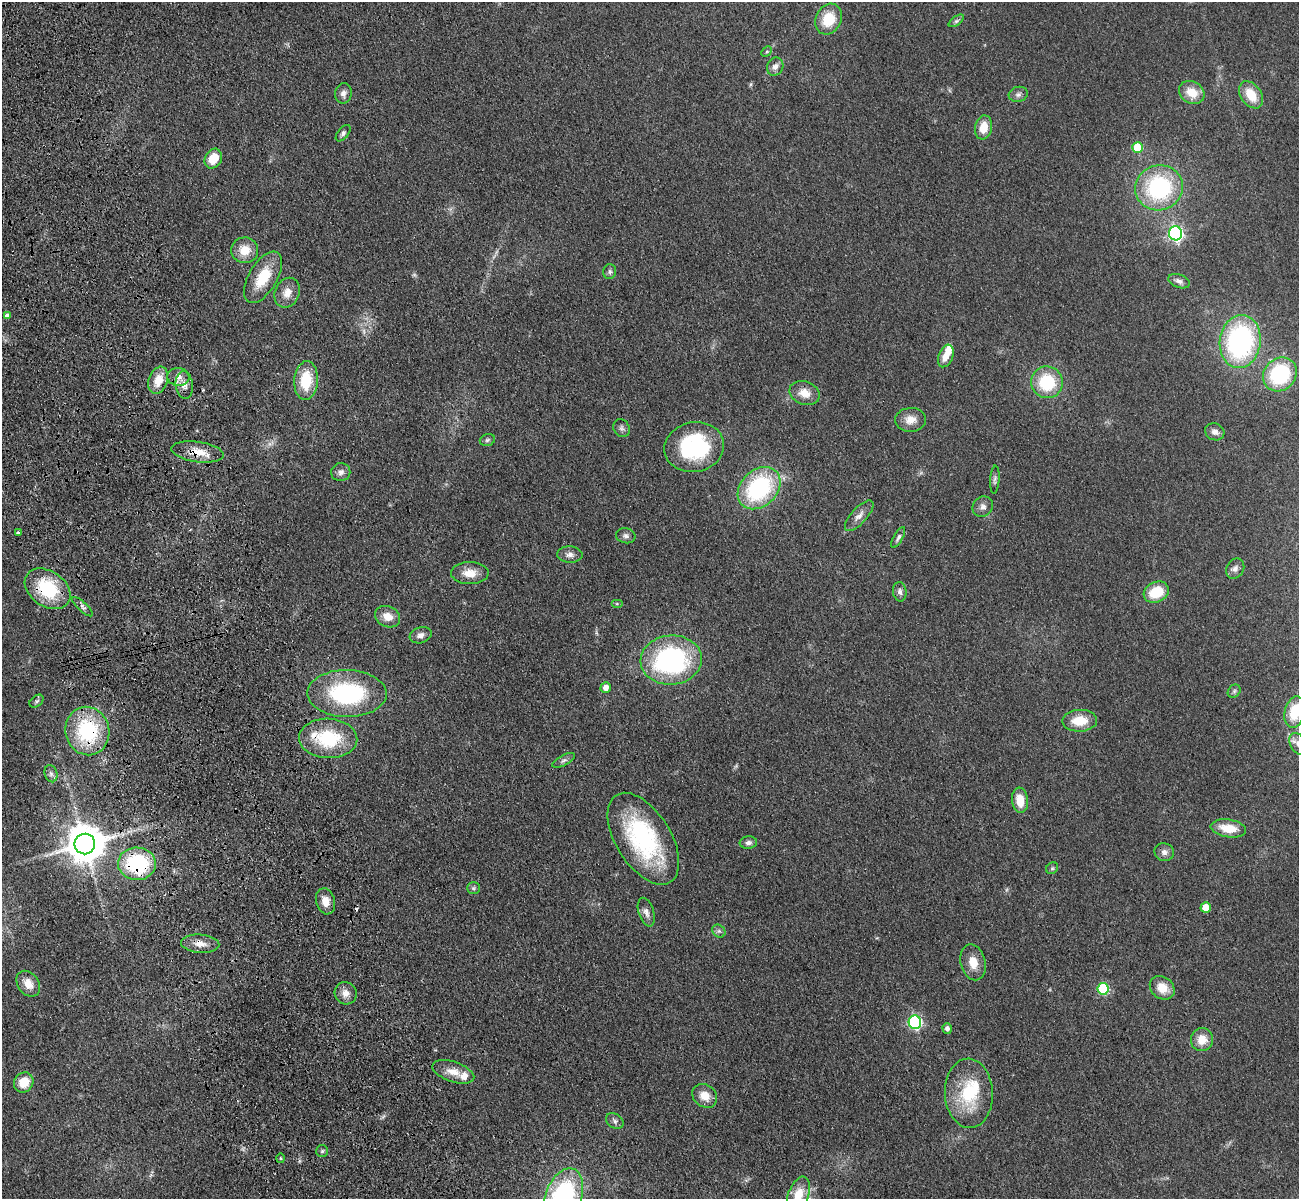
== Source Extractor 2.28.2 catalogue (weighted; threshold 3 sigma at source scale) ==
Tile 11 of 4 x 4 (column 3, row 3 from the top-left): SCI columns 2709-4005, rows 1505-2701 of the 5417 x 5283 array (HDU 1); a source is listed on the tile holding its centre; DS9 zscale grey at full resolution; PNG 1301 x 1201 px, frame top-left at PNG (2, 2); each listed source drawn as its Kron ellipse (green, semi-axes under 4 px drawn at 4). Shown black and unused: <1% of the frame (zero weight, under 3 of 4 exposures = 6% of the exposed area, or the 3 px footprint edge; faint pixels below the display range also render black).
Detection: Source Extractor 2.28.2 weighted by HDU 2 'WHT'; one run over the whole footprint, this tile lists its part. Background 0.0437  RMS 0.0057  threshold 0.0256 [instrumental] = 3 sigma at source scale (4.5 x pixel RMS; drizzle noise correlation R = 1.50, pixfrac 1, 0.05/0.05 arcsec/px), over >= 5 px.
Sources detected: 101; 1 cosmic-ray / hot-pixel residue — neither listed nor drawn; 4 inside a brighter listed object's ellipse — not listed separately; the other 96 listed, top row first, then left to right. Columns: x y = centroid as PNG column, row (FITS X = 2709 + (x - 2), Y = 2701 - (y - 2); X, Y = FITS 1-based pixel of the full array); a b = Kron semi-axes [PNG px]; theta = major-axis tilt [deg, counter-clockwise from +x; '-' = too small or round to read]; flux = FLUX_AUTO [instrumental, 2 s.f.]
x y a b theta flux
829 19 16 12 64 15
956 21 9 4 36 1.2
767 52 6 4 45 0.76
775 67 9 8 - 2.9
1192 92 13 11 -32 10
343 93 10 8 79 2.8
1018 94 9 7 16 2.2
1251 95 15 10 -54 12
984 127 12 8 80 8.9
343 133 10 5 51 1.7
1137 148 5 5 - 19
213 159 10 8 63 10
1159 188 24 22 20 62
1175 233 7 6 - 130
245 250 13 13 - 9.9
610 272 7 6 - 1.4
263 277 29 14 59 18
1179 281 11 6 -20 2.4
287 293 15 12 67 6.3
7 316 4 4 - 2.1
1240 341 26 20 82 100
946 356 12 7 69 6.5
1280 374 18 16 47 49
178 377 11 9 -7 4.2
158 380 14 9 71 9
306 380 19 12 86 20
1047 382 16 15 - 28
184 385 14 8 -84 4
804 393 15 11 -21 7.5
911 420 15 12 3 6.2
622 428 9 8 - 1.9
1215 432 10 8 -26 3
487 440 8 5 17 1.3
694 447 30 25 11 58
198 452 26 10 -8 10
341 472 10 9 - 2.7
995 480 14 4 86 1.6
759 488 24 18 44 67
983 507 11 9 49 2.9
859 516 19 8 48 4.2
18 532 3 3 - 2.2
626 536 10 7 -13 2.2
898 537 12 4 61 1.7
570 554 12 8 -1 3
1235 569 10 8 58 2.8
470 573 19 11 -1 7.6
48 589 25 17 -35 34
900 592 10 7 -82 2.1
1156 592 13 10 27 18
617 604 6 4 0 0.71
82 607 13 4 -43 1.8
388 617 13 10 -24 6.6
421 635 11 7 19 2.7
671 660 30 24 4 95
606 688 5 5 - 3.9
1234 691 7 5 48 1.4
347 693 40 23 -1 65
36 701 8 5 41 1.3
1295 712 16 10 77 18
1080 721 17 11 2 12
87 731 24 22 -75 49
328 738 29 20 -2 35
1298 744 12 8 -62 2.8
563 760 12 5 29 1.8
51 774 9 6 -75 1.8
1020 800 12 8 -83 9.6
1228 828 18 9 -8 11
643 839 51 27 -58 74
748 843 8 6 7 2.1
85 844 10 10 - 1700
1164 852 10 9 - 2.8
137 864 19 16 -2 51
1052 868 6 5 - 0.9
473 888 6 5 - 1.1
325 901 13 9 -75 6.3
1206 907 5 5 - 9.2
646 912 15 7 -72 3.3
719 931 7 6 - 1.5
200 944 19 9 -4 5.4
973 962 18 12 -76 8.3
28 984 14 10 -55 6
1162 988 13 10 -37 9
1103 989 6 5 - 42
346 993 11 10 - 4.4
915 1022 7 6 - 81
947 1028 5 4 - 2.2
1202 1040 11 11 - 8
453 1072 22 10 -18 7.4
24 1082 10 9 - 10
969 1093 34 24 -88 32
705 1096 13 11 -40 7.7
615 1121 9 7 -35 1.8
322 1151 6 6 - 1.1
280 1158 5 3 - 0.52
798 1195 19 10 70 12
563 1198 31 18 70 95
Overlapping masked pixels (flux is a lower limit): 6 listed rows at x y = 198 452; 48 589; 87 731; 328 738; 137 864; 200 944
Isophote crosses this tile's border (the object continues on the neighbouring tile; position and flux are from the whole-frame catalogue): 4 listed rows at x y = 1295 712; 1298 744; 798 1195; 563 1198